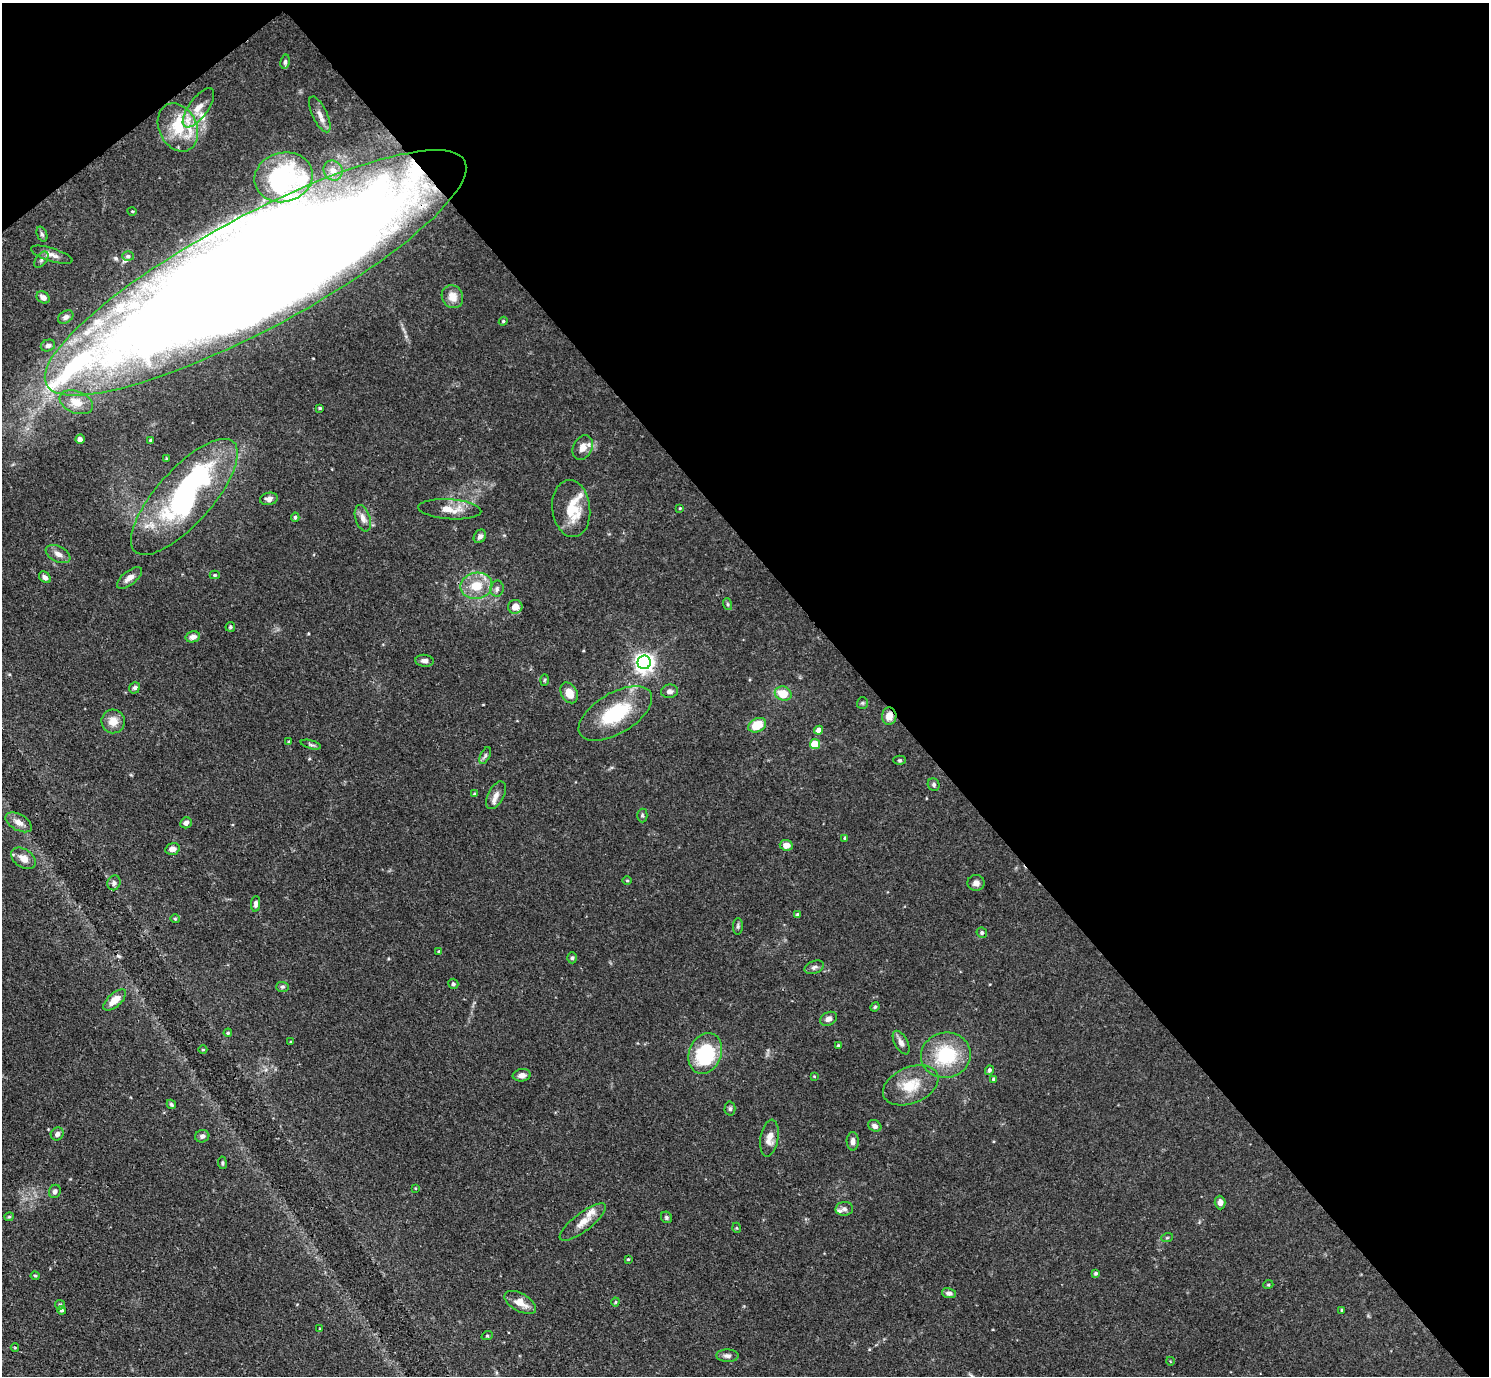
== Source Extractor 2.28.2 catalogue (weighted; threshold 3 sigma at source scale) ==
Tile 3 of 4 x 4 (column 3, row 1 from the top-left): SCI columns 2985-4471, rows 4428-5801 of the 5969 x 5965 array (HDU 1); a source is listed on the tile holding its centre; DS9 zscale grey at full resolution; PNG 1491 x 1378 px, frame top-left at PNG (2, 3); each listed source drawn as its Kron ellipse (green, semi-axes under 4 px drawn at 4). Shown black and unused: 43% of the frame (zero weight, under 3 of 4 exposures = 1% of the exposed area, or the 3 px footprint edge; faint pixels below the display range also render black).
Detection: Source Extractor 2.28.2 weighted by HDU 2 'WHT'; one run over the whole footprint, this tile lists its part. Background 0.0699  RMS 0.0041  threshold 0.0184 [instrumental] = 3 sigma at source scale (4.5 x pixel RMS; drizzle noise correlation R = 1.50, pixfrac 1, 0.05/0.05 arcsec/px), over >= 5 px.
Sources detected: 142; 3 inside a brighter object's white glare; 1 cosmic-ray / hot-pixel residue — neither listed nor drawn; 9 inside a brighter listed object's ellipse — not listed separately; the other 129 listed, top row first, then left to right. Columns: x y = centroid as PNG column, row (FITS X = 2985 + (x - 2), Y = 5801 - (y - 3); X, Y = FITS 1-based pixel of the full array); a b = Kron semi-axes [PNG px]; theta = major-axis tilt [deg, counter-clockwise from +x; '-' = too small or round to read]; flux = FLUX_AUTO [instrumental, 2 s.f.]
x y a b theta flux
285 62 7 4 81 0.77
198 108 23 9 54 5.9
320 114 19 7 -65 3.2
178 127 25 19 -64 14
333 170 10 9 - 2.8
284 177 29 24 15 29
132 211 4 3 - 0.37
42 234 8 5 -68 0.94
52 255 22 6 -17 2.8
128 256 6 5 - 0.75
41 259 9 5 53 1.2
256 273 237 56 28 2100
43 297 7 5 -34 2.2
452 297 12 10 -64 4.6
66 317 8 6 33 1.3
503 321 4 4 - 0.49
48 346 7 5 21 1.2
76 402 17 11 -21 5.5
320 408 3 3 - 0.54
80 439 5 4 - 1.4
150 440 3 3 - 0.36
583 448 13 9 62 3.5
166 458 4 2 - 0.33
184 497 74 27 48 81
269 499 9 6 11 1.8
571 508 29 19 -83 13
680 508 4 3 - 0.34
450 509 31 10 -4 6.5
295 517 4 4 - 0.65
363 518 14 7 -72 2.7
480 536 7 5 54 1.5
58 554 13 7 -26 2.5
215 575 5 4 - 0.55
45 577 7 5 -43 1.3
129 578 15 7 38 2.9
476 586 16 13 11 9.3
497 589 8 7 - 1.2
727 604 6 4 -70 0.57
515 607 7 7 - 3.7
230 627 5 5 - 0.65
193 637 7 5 12 2
424 661 9 6 -6 1.5
644 662 7 6 - 230
544 680 6 4 88 0.44
135 688 6 5 - 1
669 691 8 7 - 1.5
569 693 11 8 -61 4.5
783 694 8 7 - 8.3
862 703 6 5 - 0.66
615 713 41 20 31 24
889 716 9 7 87 3.5
113 721 12 11 - 4.8
757 725 9 6 27 8.8
819 730 4 4 - 3.4
289 742 4 3 - 0.58
815 744 5 5 - 12
311 745 10 3 -15 0.82
485 756 9 5 63 0.96
900 760 6 4 0 0.6
934 785 6 5 - 0.87
474 794 4 4 - 0.51
496 795 15 8 62 2.7
642 815 7 5 -89 0.68
19 822 14 8 -29 2.9
186 823 6 5 - 1.4
845 838 4 4 - 0.63
786 845 6 5 - 2.8
172 849 7 5 15 2.2
23 858 14 9 -34 3.5
627 881 5 3 - 0.38
114 883 7 6 - 1.3
976 883 8 8 - 1.9
256 904 8 4 85 1.2
797 915 3 3 - 0.67
175 919 4 4 - 0.5
738 926 8 5 87 0.81
982 933 5 5 - 0.7
439 952 4 4 - 0.62
572 958 5 4 - 0.65
814 967 10 6 21 1.3
453 984 5 5 - 0.81
282 987 6 5 - 0.75
115 1000 14 6 42 5.2
875 1007 5 4 - 0.52
829 1019 9 6 27 1.8
228 1033 4 3 - 0.44
291 1042 3 3 - 0.47
901 1043 13 6 -61 1.9
838 1045 4 3 - 0.51
203 1050 4 3 - 0.44
705 1054 21 16 68 28
946 1055 25 22 10 24
989 1070 5 4 - 0.93
522 1075 9 6 7 2.1
814 1076 3 2 - 0.32
993 1079 4 3 - 0.58
911 1085 29 18 23 11
171 1104 5 4 - 0.65
730 1109 7 5 88 0.82
875 1126 7 5 -29 1.3
57 1134 7 6 - 1.4
202 1136 7 6 - 1.4
769 1138 18 9 80 4
853 1141 9 6 -89 1.8
222 1163 6 3 -82 0.57
415 1188 4 2 - 0.28
55 1191 7 6 - 1.4
1220 1202 7 5 -87 1.6
844 1209 9 6 3 1.4
9 1217 4 4 - 0.52
666 1217 6 5 - 0.76
583 1222 28 9 38 4.9
737 1228 5 3 - 0.42
1167 1238 6 3 19 0.53
628 1259 3 2 - 0.37
1096 1273 4 3 - 0.73
35 1276 4 4 - 0.48
1268 1285 5 3 - 0.39
949 1293 7 5 -10 1.3
520 1302 17 9 -30 4.7
615 1302 4 4 - 0.43
60 1305 5 4 - 0.55
61 1310 4 4 - 0.77
1342 1310 4 3 - 0.38
320 1329 3 3 - 0.35
487 1336 6 3 18 0.48
15 1348 4 3 - 0.36
727 1356 11 6 -1 1.6
1170 1361 4 3 - 0.31
Overlapping masked pixels (flux is a lower limit): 2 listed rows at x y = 256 273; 889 716